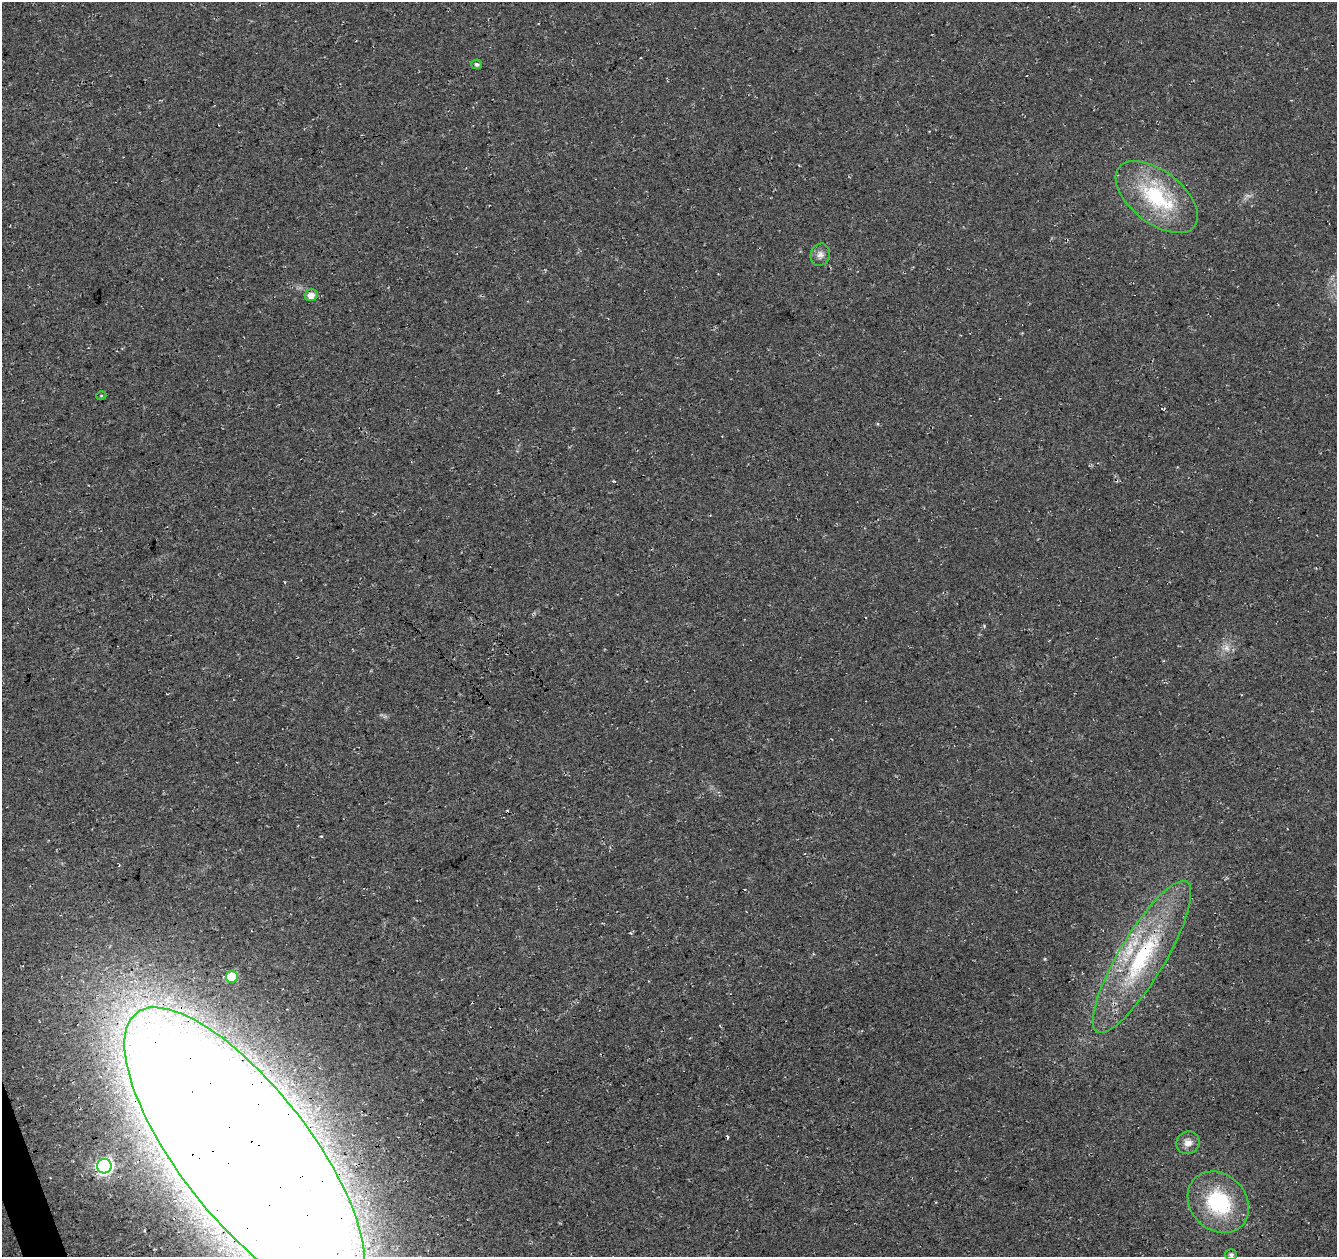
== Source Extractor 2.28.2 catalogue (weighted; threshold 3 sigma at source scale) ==
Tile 7 of 4 x 4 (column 3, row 2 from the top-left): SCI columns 2724-4058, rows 2593-3847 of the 5449 x 5237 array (HDU 1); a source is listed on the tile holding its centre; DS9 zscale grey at full resolution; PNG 1339 x 1259 px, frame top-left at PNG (2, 2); each listed source drawn as its Kron ellipse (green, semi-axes under 4 px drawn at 4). Shown black and unused: <1% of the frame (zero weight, under 3 of 4 exposures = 5% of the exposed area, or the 3 px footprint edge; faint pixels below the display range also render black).
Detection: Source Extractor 2.28.2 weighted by HDU 2 'WHT'; one run over the whole footprint, this tile lists its part. Background 0.0307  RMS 0.0081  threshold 0.0362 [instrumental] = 3 sigma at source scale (4.5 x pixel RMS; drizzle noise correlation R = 1.50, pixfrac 1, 0.0396/0.0396 arcsec/px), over >= 5 px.
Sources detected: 17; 1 too faint to see at this stretch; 3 cosmic-ray / hot-pixel residue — neither listed nor drawn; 1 inside a brighter listed object's ellipse — not listed separately; the other 12 listed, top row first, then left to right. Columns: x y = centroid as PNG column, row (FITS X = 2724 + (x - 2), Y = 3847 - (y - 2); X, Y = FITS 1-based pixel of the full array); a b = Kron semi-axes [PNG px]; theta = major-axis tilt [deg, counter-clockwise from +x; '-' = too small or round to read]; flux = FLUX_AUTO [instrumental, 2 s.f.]
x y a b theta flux
477 64 5 5 - 1.8
1157 197 48 26 -38 72
820 255 11 9 74 4.7
311 295 6 6 - 6.4
101 396 5 3 - 0.77
1142 957 87 23 59 100
232 977 6 5 - 29
1188 1143 12 11 - 6.6
245 1152 177 65 -52 6300
104 1166 7 7 - 230
1218 1202 33 27 -45 66
1231 1255 6 5 - 1.9
Overlapping masked pixels (flux is a lower limit): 2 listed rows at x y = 1142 957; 245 1152
Isophote crosses this tile's border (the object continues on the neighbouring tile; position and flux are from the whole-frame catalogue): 1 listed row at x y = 245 1152
Unlisted compact peaks at least as high as the median listed source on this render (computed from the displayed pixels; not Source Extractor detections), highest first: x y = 614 481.